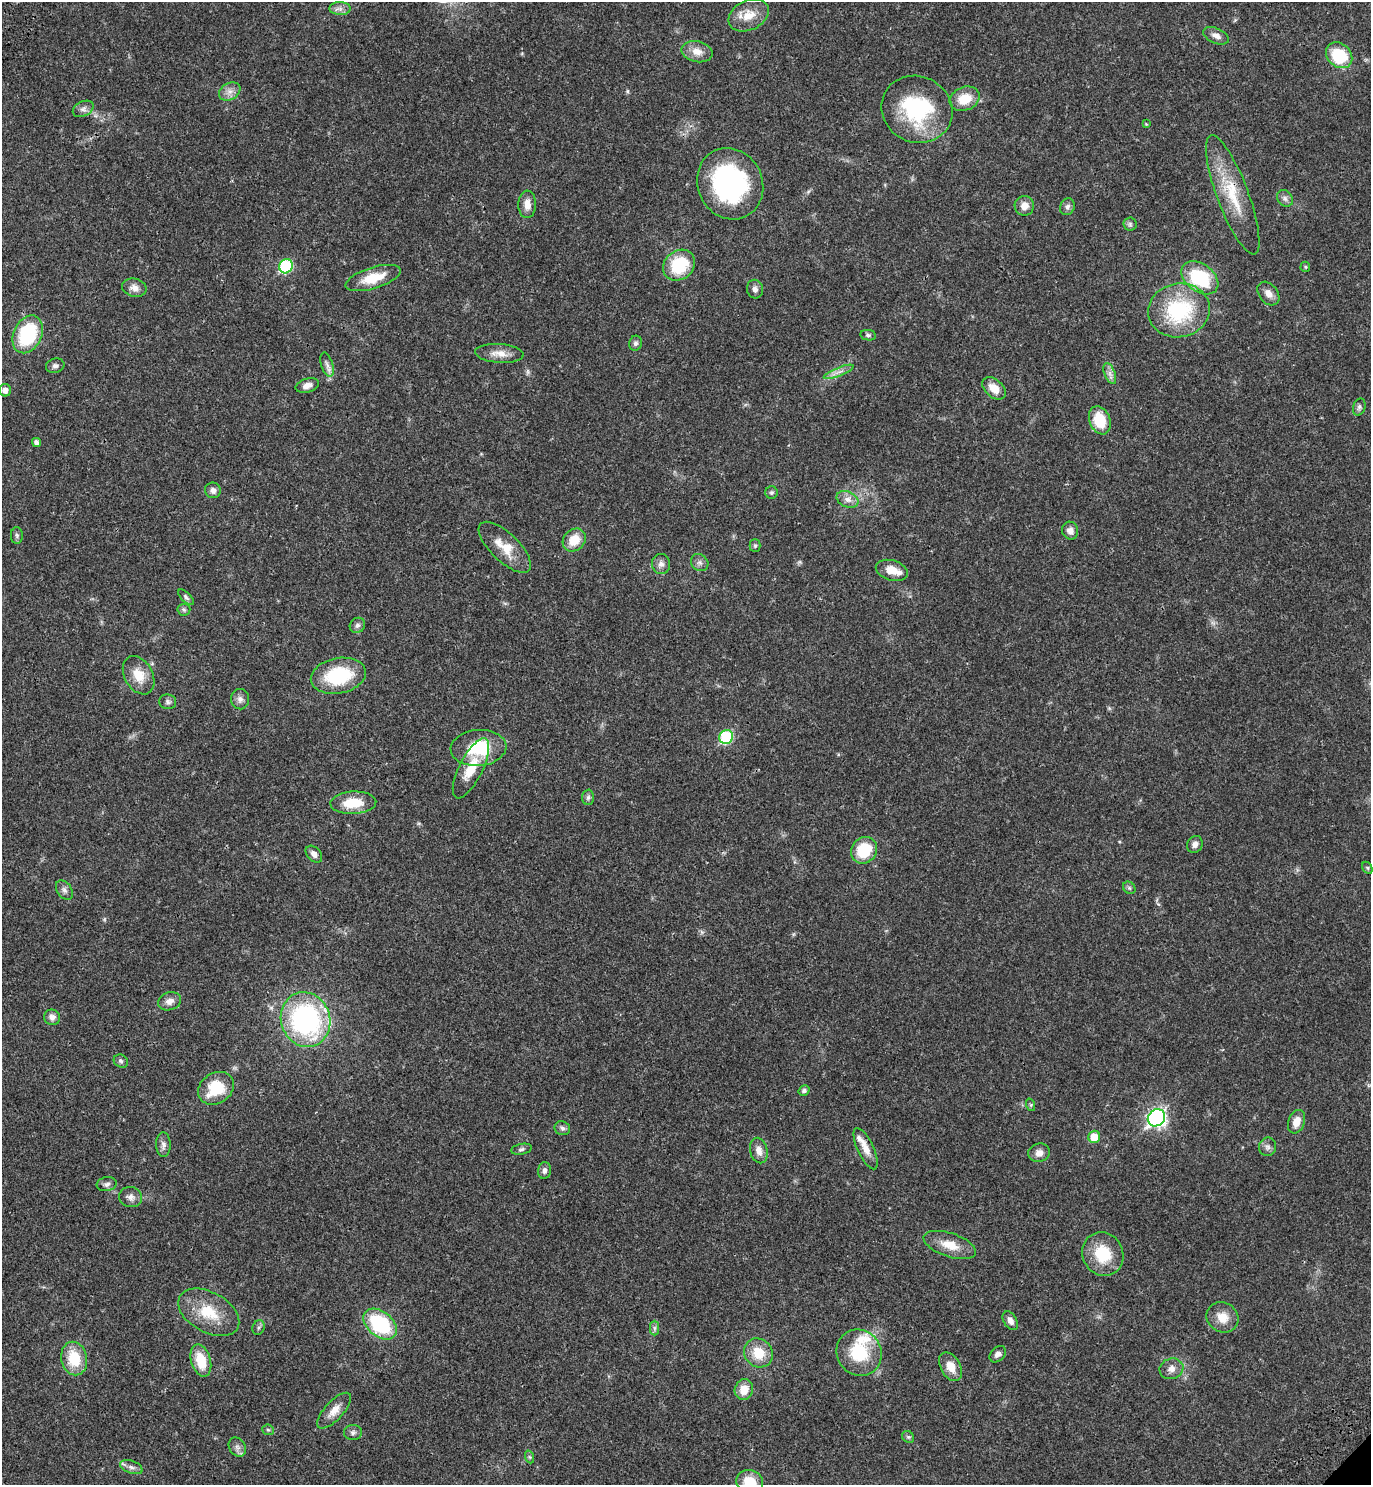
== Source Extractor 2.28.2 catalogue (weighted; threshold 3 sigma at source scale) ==
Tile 11 of 4 x 4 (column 3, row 3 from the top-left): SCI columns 3129-4497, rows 1575-3057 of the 6117 x 6117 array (HDU 1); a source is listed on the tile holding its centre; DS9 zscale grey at full resolution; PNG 1373 x 1487 px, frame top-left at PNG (2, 2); each listed source drawn as its Kron ellipse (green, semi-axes under 4 px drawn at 4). Shown black and unused: <1% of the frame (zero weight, under 3 of 4 exposures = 6% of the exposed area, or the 3 px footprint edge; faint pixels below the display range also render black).
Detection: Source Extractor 2.28.2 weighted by HDU 2 'WHT'; one run over the whole footprint, this tile lists its part. Background 0.0271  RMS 0.0024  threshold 0.011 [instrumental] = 3 sigma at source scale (4.5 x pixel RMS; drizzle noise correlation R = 1.50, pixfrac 1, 0.05/0.05 arcsec/px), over >= 5 px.
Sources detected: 116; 3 inside a brighter listed object's ellipse — not listed separately; the other 113 listed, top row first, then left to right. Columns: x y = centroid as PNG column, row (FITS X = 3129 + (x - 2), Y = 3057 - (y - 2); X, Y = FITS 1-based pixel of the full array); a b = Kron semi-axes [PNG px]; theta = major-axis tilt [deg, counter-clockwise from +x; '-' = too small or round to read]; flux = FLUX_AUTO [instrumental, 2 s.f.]
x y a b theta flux
340 9 10 6 0 1.1
749 15 21 15 26 4.4
1216 36 13 7 -23 1.4
697 52 16 10 -12 2.6
1339 55 14 11 -43 10
230 91 11 8 31 1.6
965 99 15 11 23 5.1
83 109 11 7 27 1.1
917 109 36 33 -26 22
1146 124 4 4 - 0.2
730 184 36 32 -65 37
1233 195 63 15 -69 11
1285 198 9 7 -56 0.97
527 204 13 9 89 2.2
1024 206 10 9 - 2.1
1067 207 9 7 65 0.83
1130 224 6 6 - 0.55
679 265 17 14 39 11
286 266 7 6 - 20
1305 267 5 5 - 0.32
373 278 28 10 17 6
1200 278 20 14 -37 15
134 288 12 9 -13 1.6
755 289 9 8 - 0.96
1268 294 13 9 -51 1.8
1179 310 31 27 11 20
28 334 20 14 65 16
868 335 8 5 -10 0.56
635 343 7 6 - 0.68
499 353 24 9 -4 2.7
327 365 12 6 -72 1.1
55 366 9 7 16 0.84
839 372 16 4 22 1.3
1110 373 11 5 -69 1
307 385 12 7 16 1.5
994 388 14 8 -42 3.2
5 390 6 6 - 1.5
1359 407 9 6 72 0.65
1100 420 14 10 -68 7.2
36 442 5 4 - 0.95
213 490 8 7 - 1.1
772 493 6 6 - 0.51
847 499 11 7 -22 1.6
1070 531 9 8 - 1.4
17 535 8 6 -87 0.58
574 540 12 10 45 4.6
755 546 6 5 - 0.41
505 547 34 14 -44 5.4
700 563 9 8 - 0.91
661 564 10 9 - 1.3
892 570 16 10 -16 3.1
186 597 10 4 -45 0.58
184 610 6 6 - 0.53
357 625 8 7 - 0.79
139 675 20 14 -60 4.6
338 676 28 17 11 14
240 699 10 9 - 1.2
168 702 8 7 - 0.73
726 737 7 6 - 20
478 748 28 18 4 11
471 768 33 11 63 5.7
588 797 7 6 - 0.66
353 803 23 11 3 6.6
1195 844 9 7 61 1.2
864 850 14 12 49 9.1
314 854 10 6 -47 1.3
1367 868 6 4 -60 0.39
1129 888 7 5 -46 0.5
64 890 11 7 -56 0.96
170 1001 12 9 15 1.7
52 1017 8 7 - 1.3
305 1020 27 24 -71 44
121 1061 7 6 - 0.62
216 1088 19 15 34 8.6
804 1090 5 5 - 0.79
1031 1105 6 4 -72 0.32
1156 1118 9 8 - 79
1296 1122 12 8 70 2.5
562 1128 8 7 - 0.72
1094 1137 6 6 - 3.5
163 1145 12 7 -88 1.1
1267 1147 9 8 - 0.95
521 1149 10 5 10 0.63
866 1149 22 8 -65 2.7
759 1151 13 8 -76 1.8
1039 1153 11 9 13 1.7
544 1171 8 6 80 0.95
107 1184 10 7 10 0.83
130 1197 11 10 - 1.4
950 1245 27 12 -18 4.5
1103 1254 22 20 -64 8.9
209 1312 33 20 -29 8.5
1223 1317 16 14 -30 3.6
1010 1321 10 6 -58 1.3
380 1324 19 12 -39 19
258 1328 7 6 - 0.56
655 1328 7 4 -90 0.57
758 1353 15 13 -48 5.4
859 1353 24 22 -57 11
998 1354 9 6 45 1
74 1358 17 13 -78 7.7
201 1361 16 9 -74 6.6
950 1367 15 10 -60 3.2
1171 1369 12 10 18 1.6
744 1389 10 9 - 3.5
334 1411 22 9 47 2.7
268 1430 6 5 - 0.42
353 1433 9 7 4 0.81
908 1437 6 5 - 0.45
237 1447 10 8 -57 1.1
530 1457 6 4 -70 0.35
131 1467 12 6 -20 1.1
750 1482 14 11 -15 5.4
Overlapping masked pixels (flux is a lower limit): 2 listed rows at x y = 1233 195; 1100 420
Isophote crosses this tile's border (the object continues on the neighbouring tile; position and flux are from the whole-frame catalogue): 2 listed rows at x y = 340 9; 750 1482